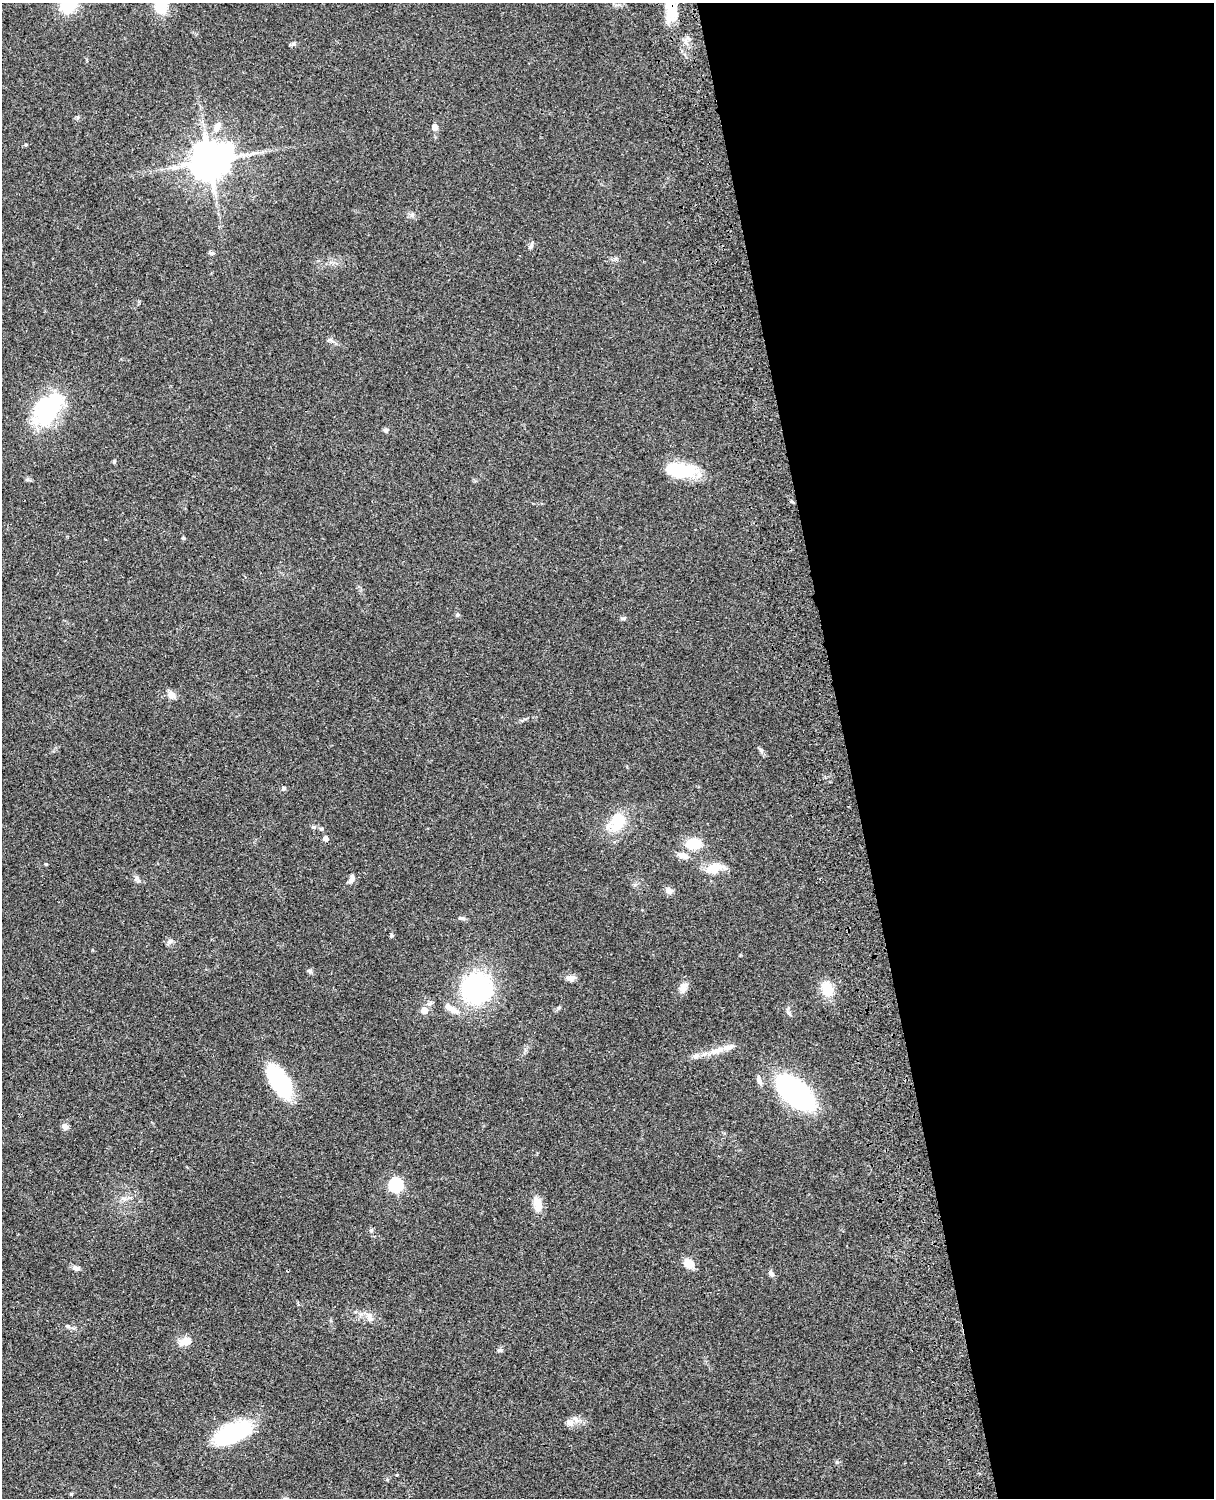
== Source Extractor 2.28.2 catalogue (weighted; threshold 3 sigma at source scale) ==
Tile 8 of 4 x 3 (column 4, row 2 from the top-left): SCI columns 3758-4969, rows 1773-3268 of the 5088 x 4927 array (HDU 1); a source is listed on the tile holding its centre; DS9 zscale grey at full resolution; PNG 1216 x 1500 px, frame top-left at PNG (2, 3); no overlay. Shown black and unused: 30% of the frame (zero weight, under 3 of 4 exposures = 6% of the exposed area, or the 3 px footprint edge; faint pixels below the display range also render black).
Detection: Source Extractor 2.28.2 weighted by HDU 2 'WHT'; one run over the whole footprint, this tile lists its part. Background 0.0799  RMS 0.0058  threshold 0.0261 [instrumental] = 3 sigma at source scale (4.5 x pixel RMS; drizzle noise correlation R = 1.50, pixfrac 1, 0.05/0.05 arcsec/px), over >= 5 px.
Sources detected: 63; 2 inside a brighter object's white glare — not listed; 1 inside a brighter listed object's ellipse — not listed separately; the other 60 listed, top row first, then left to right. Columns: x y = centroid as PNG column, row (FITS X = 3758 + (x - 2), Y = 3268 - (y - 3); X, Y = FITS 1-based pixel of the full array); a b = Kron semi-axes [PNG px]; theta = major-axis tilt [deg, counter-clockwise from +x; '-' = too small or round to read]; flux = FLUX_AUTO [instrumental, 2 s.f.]
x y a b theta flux
68 6 16 13 43 20
161 6 12 10 -83 16
672 9 32 18 86 16
293 43 7 5 31 1.1
217 127 15 8 64 4.4
435 127 7 6 - 3.5
210 161 13 12 - 1300
531 245 10 4 69 1.3
212 253 7 5 -6 1.1
47 409 40 24 56 55
386 430 7 6 - 1.3
114 461 5 4 - 0.79
679 469 38 16 3 24
28 480 7 4 -18 0.98
183 538 4 3 - 0.94
457 615 6 5 - 0.89
624 618 7 4 5 1
172 695 8 7 - 4.3
284 789 6 6 - 1
617 822 27 20 53 18
313 827 6 5 - 1
321 829 6 5 - 1
326 838 5 4 - 3.5
693 843 18 13 0 13
682 855 14 7 -15 4
46 864 4 4 - 0.47
716 867 23 14 8 9.3
352 879 10 6 74 2.6
137 880 13 4 -56 1.5
669 891 9 7 -46 2.8
462 918 10 5 -6 1.3
392 935 5 5 - 0.83
170 941 9 7 45 1.9
309 971 7 5 -23 1.1
570 978 13 8 0 2.8
683 987 13 8 60 4.6
476 988 21 21 - 110
827 989 21 14 -70 10
451 1009 23 7 -33 5.6
424 1010 5 5 - 8.4
716 1050 17 8 16 5.7
280 1082 33 15 -58 54
760 1082 12 6 -63 2.2
795 1092 28 15 -42 170
65 1126 9 7 -87 2.4
396 1185 6 6 - 86
124 1198 7 5 -1 1.6
538 1202 13 11 -47 6
371 1230 6 4 0 0.86
689 1263 10 8 -38 9
76 1268 9 6 -5 2.4
771 1273 9 6 -49 1.5
370 1319 11 7 -30 2.8
68 1326 7 5 -21 1.1
185 1341 19 10 20 5.4
499 1350 7 5 2 1.1
570 1423 11 10 - 3.4
233 1433 43 20 26 49
387 1480 5 3 - 0.63
71 1494 4 4 - 0.61
Overlapping masked pixels (flux is a lower limit): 1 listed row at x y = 672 9
Isophote crosses this tile's border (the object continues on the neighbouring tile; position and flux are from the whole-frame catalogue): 3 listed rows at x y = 68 6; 161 6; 672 9
Unlisted compact peaks at least as high as the median listed source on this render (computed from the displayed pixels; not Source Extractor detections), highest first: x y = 761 750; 558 1008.